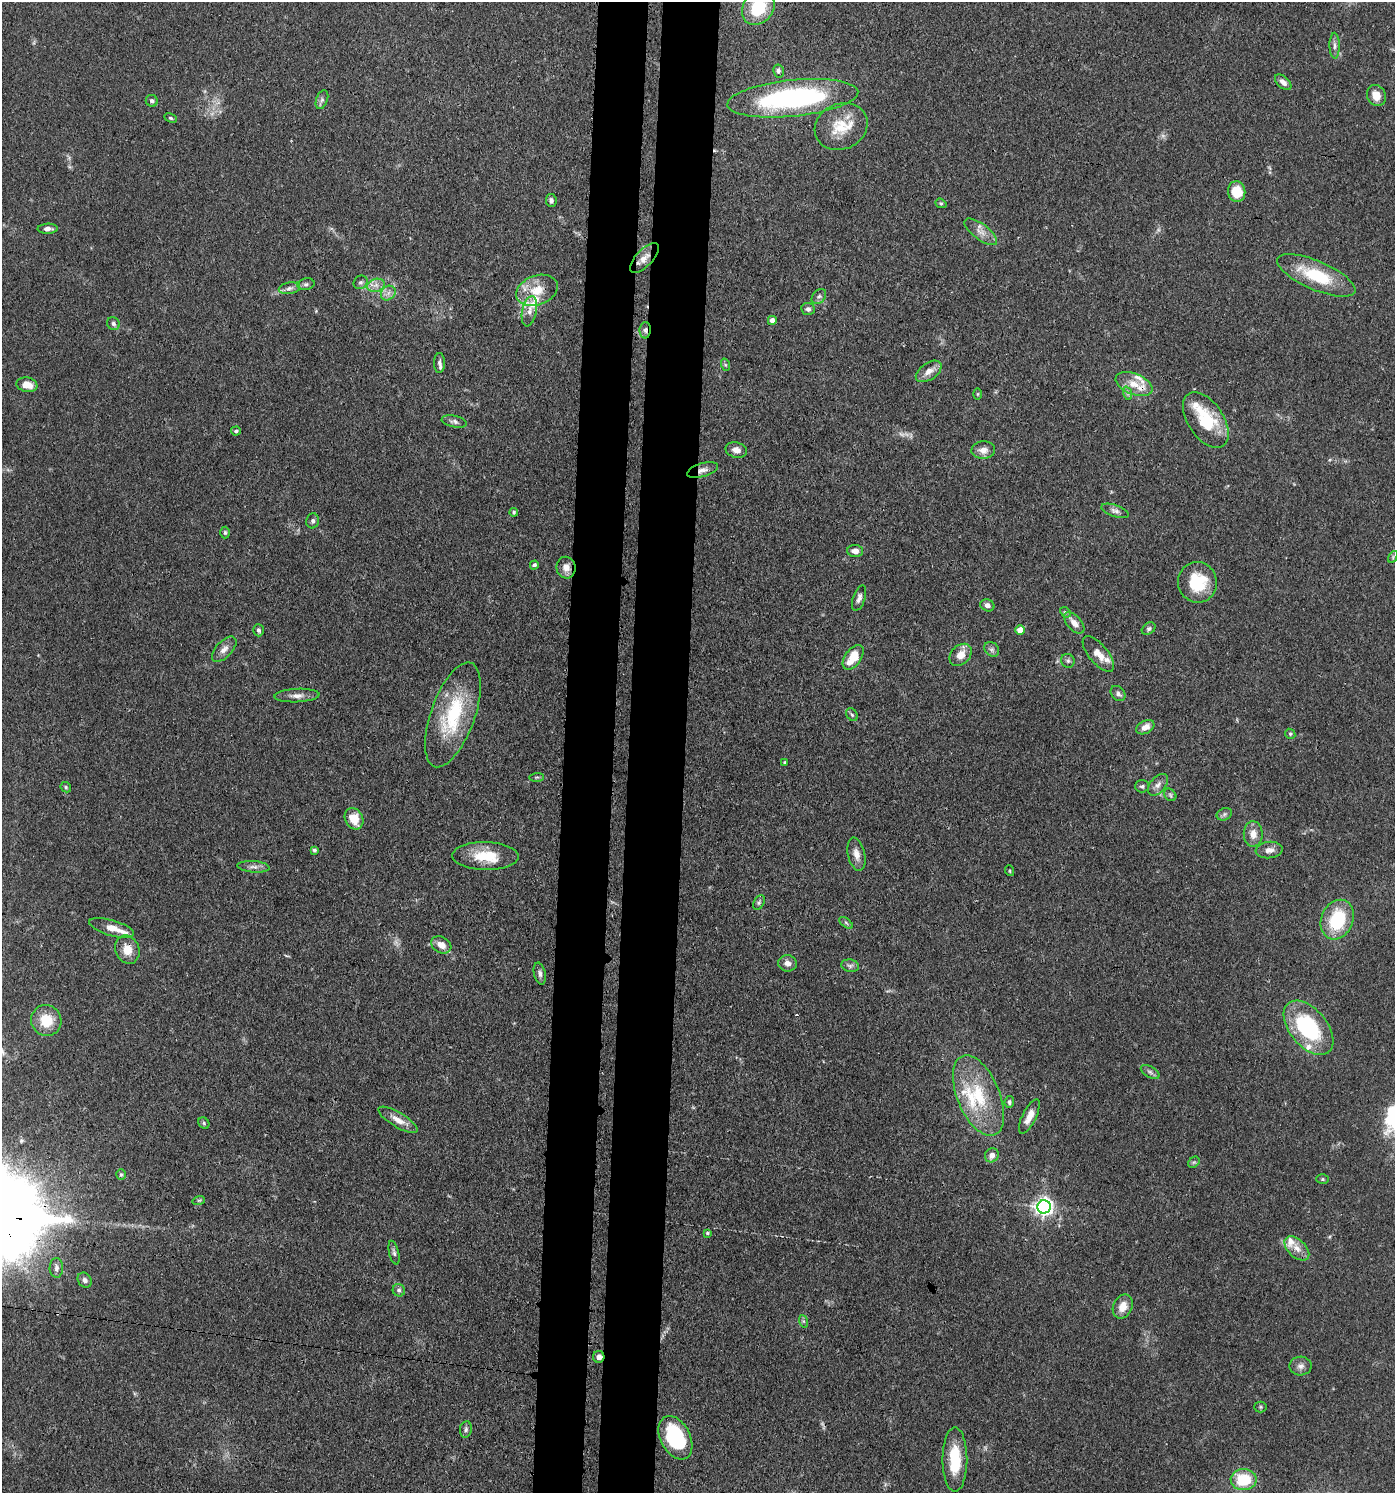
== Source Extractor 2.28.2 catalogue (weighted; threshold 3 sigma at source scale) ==
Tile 5 of 3 x 3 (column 2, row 2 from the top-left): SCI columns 1683-3075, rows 1563-3053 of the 4641 x 4614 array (HDU 1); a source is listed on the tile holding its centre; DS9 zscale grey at full resolution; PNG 1397 x 1495 px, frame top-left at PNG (2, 2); each listed source drawn as its Kron ellipse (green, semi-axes under 4 px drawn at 4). Shown black and unused: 8% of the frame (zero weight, under 3 of 4 exposures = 9% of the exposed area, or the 3 px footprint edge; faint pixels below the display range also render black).
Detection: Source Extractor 2.28.2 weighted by HDU 2 'WHT'; one run over the whole footprint, this tile lists its part. Background 0.15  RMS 0.0055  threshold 0.0249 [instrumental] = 3 sigma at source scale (4.5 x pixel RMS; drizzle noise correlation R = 1.50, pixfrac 1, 0.05/0.05 arcsec/px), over >= 5 px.
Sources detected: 143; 4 too faint to see at this stretch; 1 cosmic-ray / hot-pixel residue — neither listed nor drawn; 15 inside a brighter listed object's ellipse — not listed separately; the other 123 listed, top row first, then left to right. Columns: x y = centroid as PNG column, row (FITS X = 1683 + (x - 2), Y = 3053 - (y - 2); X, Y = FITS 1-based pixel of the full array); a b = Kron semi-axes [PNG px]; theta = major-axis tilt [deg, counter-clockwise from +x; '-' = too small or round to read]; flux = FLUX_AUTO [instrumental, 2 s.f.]
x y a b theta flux
758 8 18 15 52 22
1335 46 13 5 -89 2.2
778 71 6 5 - 1.4
1283 82 10 6 -41 3
1376 95 11 9 -61 6.4
793 98 66 18 6 110
322 100 10 5 69 1.7
152 101 6 5 - 1.5
171 118 6 4 -26 0.83
841 127 27 22 24 17
1237 192 10 8 -84 13
551 200 6 5 - 1.9
941 203 6 4 -20 0.79
48 229 10 5 2 2.2
981 232 19 8 -37 5
644 258 19 8 46 5.2
1316 275 42 14 -23 29
361 282 7 6 - 1.4
306 284 9 5 10 1.5
376 285 9 6 18 2.9
289 288 11 5 9 2.1
537 290 22 14 20 13
388 293 8 6 47 2.6
819 296 8 6 48 1.7
808 309 7 6 - 1.5
529 311 15 7 79 3.7
772 320 4 4 - 3.3
113 324 7 6 - 1.4
645 330 8 5 88 1.8
439 363 10 5 89 1.8
726 365 6 4 -70 0.83
929 371 14 8 34 4.8
1134 384 19 10 -22 8.4
27 385 10 7 -10 6.3
1127 393 7 4 -71 1.2
978 394 6 4 90 0.61
1206 420 31 17 -56 28
454 421 13 6 -11 2.1
236 431 5 4 - 1.1
736 450 11 7 -14 3.6
983 450 12 9 3 4.7
702 470 16 6 16 3.2
1115 511 14 5 -19 2.2
514 512 4 4 - 0.83
313 521 7 6 - 1.5
225 533 6 4 89 0.95
855 551 8 6 -2 3.3
1393 557 6 4 59 0.85
534 565 5 4 - 1.6
566 568 11 9 -81 4.6
1197 582 20 19 - 23
859 598 13 6 72 2.7
987 605 7 6 - 2.7
1065 612 6 4 -43 0.94
1074 623 13 7 -48 4.2
1149 629 7 5 38 1.2
258 630 6 5 - 1.3
1020 630 5 5 - 7.9
224 649 15 8 46 3.9
992 649 8 6 -44 1.8
1098 654 22 9 -50 6.3
961 655 13 9 44 6.3
853 657 14 8 55 13
1068 661 7 6 - 1.4
1118 693 8 6 -45 1.9
297 696 22 6 3 3.9
453 715 55 22 70 44
852 715 7 5 -55 1
1145 727 9 6 28 4.2
1290 734 5 5 - 0.89
785 762 3 3 - 0.85
537 777 7 4 1 0.8
1158 785 13 7 52 3.1
1142 786 7 6 - 1.3
66 787 6 5 - 0.83
1170 795 7 5 -48 1.2
1224 814 8 6 22 1.5
354 819 11 8 -64 10
1253 834 13 9 89 5.2
314 850 4 3 - 0.98
1269 850 13 8 6 3.8
856 854 17 8 -77 4.8
485 856 33 14 -1 17
254 867 16 5 -4 2.8
1010 871 5 3 - 0.53
759 903 8 5 63 1.3
1337 920 20 16 67 31
846 923 8 4 -38 1.1
111 928 23 7 -16 6.7
441 945 10 8 -29 5.3
127 950 14 12 -69 8.1
787 963 9 8 - 3.8
850 966 9 6 -11 1.7
540 973 11 5 -77 2.1
46 1020 15 15 - 14
1308 1028 31 18 -50 56
1150 1072 10 5 -30 1.6
978 1095 43 21 -68 33
1009 1102 6 4 84 1.2
1029 1116 19 7 64 5.8
398 1120 22 7 -31 5.8
204 1123 6 5 - 0.94
992 1155 7 6 - 3.6
1194 1162 6 5 - 0.93
121 1175 5 4 - 0.76
1322 1179 6 5 - 0.87
199 1200 6 4 18 0.77
1044 1207 7 6 - 250
707 1233 4 3 - 0.81
1297 1248 15 9 -44 5.4
394 1253 12 5 -77 1.5
56 1268 10 6 89 2.1
85 1280 8 6 -51 2
399 1290 6 6 - 1.4
1123 1307 12 9 64 6.2
803 1321 6 4 -71 0.96
599 1357 6 5 - 3.1
1301 1366 11 9 2 2.9
1260 1407 6 5 - 0.79
466 1429 8 5 81 1.4
675 1438 23 15 -62 43
955 1460 32 12 -90 20
1244 1480 13 10 1 21
Overlapping masked pixels (flux is a lower limit): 5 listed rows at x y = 644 258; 645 330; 702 470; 127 950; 599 1357
Isophote crosses this tile's border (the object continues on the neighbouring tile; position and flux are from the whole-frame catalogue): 1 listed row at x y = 758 8